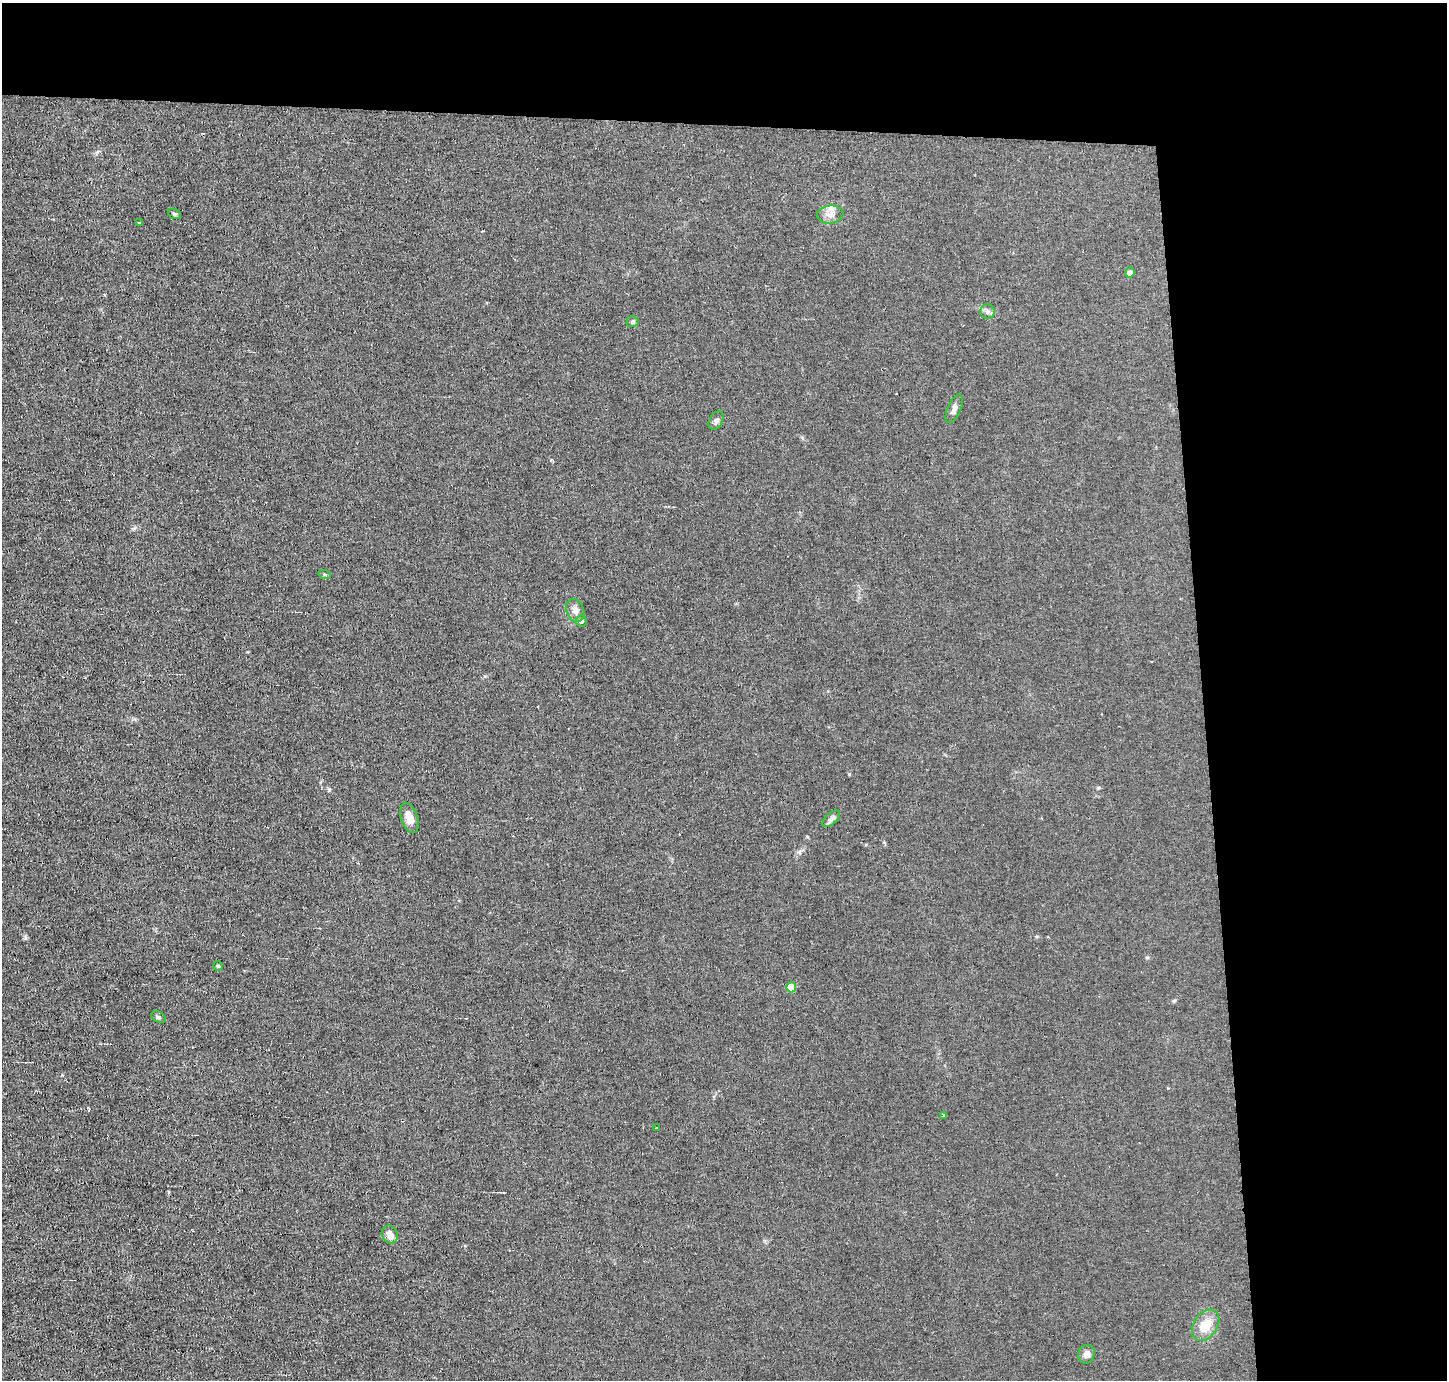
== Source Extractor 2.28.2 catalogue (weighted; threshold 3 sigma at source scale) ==
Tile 3 of 3 x 3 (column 3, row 1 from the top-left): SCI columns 2890-4334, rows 2839-4216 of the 4334 x 4301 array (HDU 1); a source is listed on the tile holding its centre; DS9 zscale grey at full resolution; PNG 1449 x 1382 px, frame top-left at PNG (2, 3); each listed source drawn as its Kron ellipse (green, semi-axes under 4 px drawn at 4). Shown black and unused: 24% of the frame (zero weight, under 2 of 3 exposures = <1% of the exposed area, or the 3 px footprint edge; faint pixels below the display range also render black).
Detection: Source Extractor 2.28.2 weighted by HDU 2 'WHT'; one run over the whole footprint, this tile lists its part. Background 0.0437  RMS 0.0066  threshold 0.0296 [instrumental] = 3 sigma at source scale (4.5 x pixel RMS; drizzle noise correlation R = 1.50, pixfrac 1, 0.05/0.05 arcsec/px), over >= 5 px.
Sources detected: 27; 5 cosmic-ray / hot-pixel residue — neither listed nor drawn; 1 inside a brighter listed object's ellipse — not listed separately; the other 21 listed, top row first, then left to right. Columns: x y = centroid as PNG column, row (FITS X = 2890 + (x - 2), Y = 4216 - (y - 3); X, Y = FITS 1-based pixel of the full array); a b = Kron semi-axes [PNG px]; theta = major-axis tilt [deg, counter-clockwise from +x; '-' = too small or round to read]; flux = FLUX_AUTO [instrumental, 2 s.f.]
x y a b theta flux
174 214 6 5 - 1.1
830 214 13 9 6 4.4
139 222 3 3 - 2.5
1130 272 5 4 - 2.6
988 311 7 7 - 2
633 322 6 5 - 1
954 409 15 6 67 2.6
716 421 10 6 59 2.2
325 575 6 4 -20 0.82
575 610 12 8 -68 3.6
581 621 6 5 - 1.6
409 818 16 8 -72 6.7
831 819 11 5 42 2.4
218 966 5 5 - 0.86
791 987 5 5 - 16
159 1017 8 5 -26 1.2
943 1115 3 3 - 4
657 1128 3 2 - 1.3
390 1234 9 8 - 4.4
1206 1325 17 11 56 11
1087 1354 9 8 - 3.2
Unlisted compact peaks at least as high as the median listed source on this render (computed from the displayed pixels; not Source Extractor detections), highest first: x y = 849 774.